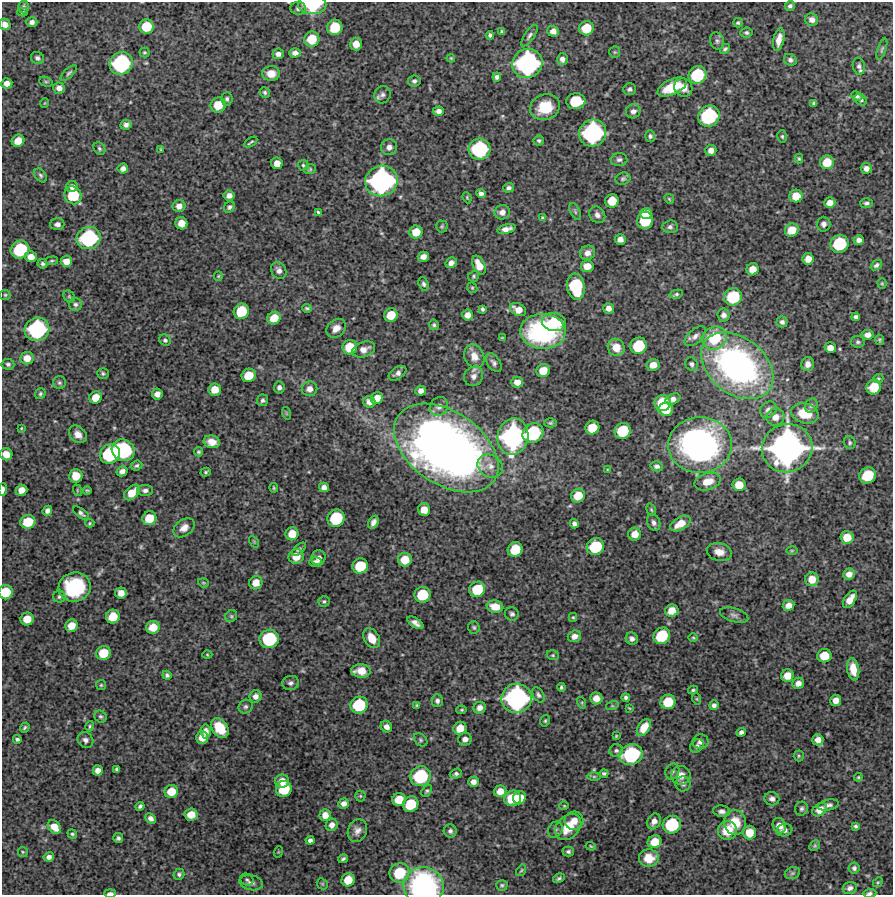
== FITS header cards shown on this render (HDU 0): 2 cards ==
NAXIS1  =                  891 /Length X axis
NAXIS2  =                  893 /Length Y axis

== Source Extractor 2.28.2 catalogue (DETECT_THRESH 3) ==
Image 891 x 893 px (HDU 0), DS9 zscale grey, 1 PNG px = 1 image px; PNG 895 x 897 px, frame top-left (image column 1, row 893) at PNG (2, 2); each listed source drawn as its Kron ellipse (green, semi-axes under 4 px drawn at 4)
Background 4200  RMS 220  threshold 669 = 3 sigma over >= 5 px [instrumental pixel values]
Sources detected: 423; all 423 listed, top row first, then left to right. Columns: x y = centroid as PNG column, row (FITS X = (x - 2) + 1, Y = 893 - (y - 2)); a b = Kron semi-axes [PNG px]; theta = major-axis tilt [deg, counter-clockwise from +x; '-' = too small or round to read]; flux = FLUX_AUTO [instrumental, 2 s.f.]
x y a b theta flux
312 5 14 9 -1 8.5e+05
790 6 5 4 - 3.5e+04
24 7 6 5 - 3.2e+04
298 8 8 6 -6 4.8e+04
23 12 5 4 - 2.1e+04
812 20 6 6 - 7.5e+04
32 22 5 5 - 5.4e+04
738 23 5 4 - 2.4e+04
5 24 6 5 - 9.3e+04
147 26 7 7 - 4.0e+05
335 27 8 7 - 4.5e+05
586 28 7 7 - 3.5e+05
553 31 6 5 - 9.1e+04
502 32 4 3 - 2.6e+04
746 33 6 5 - 2.9e+04
490 35 4 4 - 3.2e+04
529 36 12 4 55 4.6e+04
312 39 8 7 - 3.3e+05
779 40 11 5 76 1.2e+05
717 41 9 7 -73 4.2e+04
356 44 6 6 - 1.5e+05
725 49 6 4 43 3.2e+04
882 49 11 3 71 2.6e+04
144 52 5 5 - 1.9e+04
615 52 5 5 - 2.2e+04
295 53 5 4 - 6.8e+04
278 54 6 5 - 6.7e+04
37 58 7 6 - 4.4e+04
451 58 4 3 - 1.5e+04
562 59 6 5 - 6.2e+04
790 60 7 5 -33 4.1e+04
121 63 12 11 - 1.5e+06
527 63 15 14 - 2.7e+06
859 66 8 6 -80 5.4e+04
69 73 10 4 42 3.4e+04
271 73 9 7 -2 1.6e+05
697 75 9 8 - 7.7e+05
497 77 4 4 - 4.6e+04
414 81 6 5 - 4.0e+04
46 82 7 4 -17 2.2e+04
7 83 5 5 - 9.1e+04
672 87 16 7 25 4.1e+05
59 88 6 5 - 7.5e+04
683 88 9 9 - 1.4e+05
630 89 6 5 - 4.2e+04
265 92 5 5 - 2.9e+04
382 95 9 8 - 6.0e+04
857 96 6 4 -25 3.3e+04
227 99 7 5 89 3.8e+04
861 100 6 5 - 3.9e+04
576 101 9 8 - 5.7e+05
45 103 5 3 - 1.1e+04
814 103 4 3 - 2.4e+04
218 105 8 7 - 2.9e+05
545 107 15 12 20 4.2e+05
438 111 5 4 - 7.0e+04
633 111 7 7 - 6.8e+04
709 116 11 10 - 1.2e+06
126 125 6 5 - 5.0e+04
593 133 14 13 - 2.1e+06
650 136 5 5 - 3.6e+04
782 136 6 5 - 2.6e+04
539 140 5 5 - 3.0e+04
18 141 6 6 - 1.8e+05
251 142 7 2 33 2.2e+04
389 147 8 8 - 8.8e+04
99 148 7 5 -47 3.1e+04
161 149 4 4 - 1.5e+04
480 149 11 10 - 1.3e+06
711 150 5 5 - 8.9e+04
799 159 5 4 - 2.0e+04
619 160 8 6 3 4.8e+04
827 162 7 7 - 2.6e+05
277 163 6 5 - 1.4e+05
303 165 5 5 - 2.3e+04
866 168 5 5 - 7.5e+04
123 169 5 5 - 6.6e+04
310 169 6 5 - 2.2e+04
41 175 8 5 -51 3.3e+04
623 179 7 6 - 3.4e+04
381 181 16 15 - 3.0e+06
72 186 6 5 - 6.5e+04
509 188 5 4 - 4.2e+04
481 194 5 4 - 4.2e+04
73 195 9 8 - 5.4e+05
229 195 5 5 - 7.8e+04
796 196 6 6 - 2.1e+05
467 198 6 3 -67 1.7e+04
669 199 5 4 - 1.8e+04
612 201 7 6 - 2.9e+05
830 203 6 5 - 1.0e+05
866 203 6 5 - 4.0e+04
179 206 6 6 - 9.2e+04
229 207 6 5 - 3.4e+04
575 211 9 5 -64 3.2e+04
502 212 7 7 - 8.2e+04
318 213 4 3 - 2.4e+04
646 214 6 5 - 2.1e+05
597 215 9 7 -49 7.2e+04
542 217 4 3 - 1.4e+04
645 220 9 8 - 5.5e+05
182 223 6 6 - 1.6e+05
57 224 7 6 - 6.0e+04
824 224 7 7 - 5.6e+04
442 226 6 6 - 2.4e+04
670 227 7 6 - 4.5e+04
506 229 9 4 14 8.8e+04
792 230 7 6 - 2.2e+05
416 232 6 6 - 2.4e+05
89 238 12 11 - 1.5e+06
620 239 5 5 - 8.6e+04
859 240 5 5 - 6.5e+04
839 244 9 8 - 8.0e+05
20 250 9 9 - 8.1e+05
587 253 8 7 - 8.6e+04
31 257 6 5 - 1.3e+05
423 257 5 5 - 8.6e+04
808 259 6 5 - 1.3e+05
52 261 6 3 8 1.9e+04
66 261 6 5 - 1.3e+05
451 263 6 5 - 6.4e+04
42 264 5 4 - 3.3e+04
479 265 10 5 -65 1.9e+05
876 265 6 4 38 3.9e+04
587 266 6 6 - 1.7e+05
753 269 6 6 - 1.4e+05
279 270 8 7 - 7.1e+04
218 276 5 4 - 1.7e+04
474 276 6 5 - 2.6e+04
882 283 5 4 - 1.7e+04
424 284 7 5 -70 3.8e+04
576 287 13 9 -81 1.0e+06
472 288 5 4 - 2.1e+04
676 294 7 4 13 2.6e+04
5 295 5 5 - 2.2e+04
69 296 6 5 - 2.2e+04
733 297 9 8 - 7.1e+05
75 304 6 6 - 4.3e+04
307 308 5 3 - 2.3e+04
608 308 5 5 - 7.7e+04
482 309 4 3 - 2.9e+04
518 310 8 6 -27 1.4e+05
241 311 8 7 - 4.7e+05
391 315 7 6 - 2.8e+05
467 315 5 5 - 9.4e+04
724 315 6 6 - 6.4e+04
856 317 4 4 - 4.1e+04
274 318 7 6 - 2.3e+05
554 322 12 9 -10 5.0e+05
782 322 5 5 - 4.5e+04
434 325 5 4 - 2.4e+04
336 328 11 8 41 1.2e+05
37 329 12 11 - 1.7e+06
543 331 22 17 -2 2.1e+06
868 335 6 5 - 8.6e+04
695 336 13 6 42 7.9e+04
502 338 4 3 - 1.6e+04
714 338 12 11 - 6.3e+05
165 340 6 5 - 3.1e+04
880 340 5 4 - 2.5e+04
858 342 7 6 - 3.2e+04
639 346 8 8 - 5.9e+05
350 347 7 7 - 3.4e+05
616 347 9 8 - 1.8e+05
830 348 6 5 - 1.1e+05
364 349 12 7 20 1.1e+05
474 356 12 9 -66 1.4e+05
27 358 7 6 - 1.5e+05
494 363 10 6 -56 4.6e+04
8 364 6 5 - 3.4e+04
692 364 7 6 - 4.2e+04
808 364 7 6 - 8.3e+04
653 365 6 6 - 1.4e+05
737 366 40 28 -38 5.0e+06
543 371 7 6 - 2.0e+05
398 373 10 6 34 6.4e+04
103 374 6 5 - 2.9e+04
249 375 7 6 - 2.7e+05
474 376 10 9 - 8.0e+04
878 379 5 4 - 2.1e+04
517 382 6 5 - 1.2e+05
59 383 6 6 - 3.2e+04
279 387 6 5 - 4.5e+04
874 387 7 7 - 3.3e+05
309 389 8 7 - 9.7e+04
215 390 6 6 - 1.7e+05
421 391 5 5 - 7.4e+04
40 394 6 5 - 2.8e+04
157 394 5 5 - 8.8e+04
96 397 6 6 - 2.0e+05
377 398 6 6 - 1.6e+05
673 399 8 5 25 7.4e+04
263 400 6 5 - 3.5e+04
369 402 6 5 - 6.6e+04
663 403 8 8 - 5.7e+05
439 406 10 8 48 7.4e+04
811 406 7 6 - 3.8e+04
666 409 7 7 - 2.7e+05
768 410 9 7 44 7.5e+04
286 413 6 4 -72 1.9e+04
805 413 14 10 -15 3.4e+05
775 417 9 8 - 1.3e+05
550 423 6 4 0 2.3e+04
21 428 3 3 - 1.3e+04
592 428 7 6 - 3.1e+05
623 431 8 7 - 5.4e+05
533 433 11 9 33 9.3e+05
78 434 10 7 -44 1.1e+05
513 437 18 15 78 2.8e+06
212 442 8 6 -12 1.4e+05
850 443 6 6 - 3.0e+04
700 445 32 28 3 4.5e+06
446 448 58 36 -34 1.3e+07
787 448 25 24 - 6.0e+06
123 450 11 10 - 1.3e+06
199 452 4 4 - 2.5e+04
6 454 6 6 - 1.6e+05
110 454 10 9 - 1.0e+06
136 466 6 5 - 3.4e+04
490 466 13 11 -30 1.4e+05
657 466 6 5 - 4.1e+04
607 470 4 2 - 1.1e+04
122 471 5 5 - 6.3e+04
206 472 5 4 - 2.3e+04
868 475 8 7 - 5.1e+05
76 476 7 6 - 2.3e+05
707 482 13 8 17 1.9e+05
739 485 6 6 - 2.1e+05
324 487 5 5 - 6.9e+04
274 488 5 3 - 1.9e+04
3 489 6 3 86 5.7e+04
21 490 6 5 - 1.2e+05
77 490 6 3 -72 1.4e+04
87 490 4 3 - 2.0e+04
145 490 8 5 -1 5.4e+04
132 493 9 6 42 2.2e+05
578 496 7 6 - 2.7e+05
424 510 6 6 - 1.7e+05
651 510 6 4 -69 2.2e+04
47 511 5 4 - 5.7e+04
81 513 9 4 -37 4.0e+04
149 518 7 6 - 2.8e+05
336 518 9 8 - 7.3e+05
28 522 7 7 - 3.7e+05
373 522 7 4 59 6.5e+04
90 523 5 4 - 1.8e+04
654 523 9 6 -67 5.5e+04
574 524 5 4 - 4.9e+04
680 524 11 6 31 2.0e+05
184 528 12 8 38 1.1e+05
292 534 6 6 - 1.9e+05
635 534 6 6 - 1.5e+05
847 537 6 6 - 2.0e+05
254 542 6 4 -57 1.7e+04
595 547 9 8 - 6.7e+05
299 549 8 4 43 3.5e+04
515 549 8 7 - 3.8e+05
792 550 5 3 - 1.6e+04
719 552 12 9 -13 1.4e+05
296 557 7 7 - 2.0e+05
319 558 7 7 - 7.3e+04
405 560 7 7 - 2.6e+05
316 562 6 5 - 5.5e+04
360 566 8 7 - 4.7e+05
849 574 6 5 - 9.2e+04
812 579 7 6 - 1.8e+05
203 583 5 4 - 1.7e+04
256 583 7 6 - 1.6e+05
75 587 16 14 16 9.8e+05
477 589 8 7 - 4.7e+05
6 592 7 7 - 3.4e+05
121 593 6 5 - 1.2e+05
422 595 8 7 - 4.9e+05
59 597 6 6 - 3.0e+04
850 599 10 5 56 1.5e+05
324 601 6 5 - 2.6e+04
788 605 6 5 - 1.1e+05
495 607 8 6 -10 1.9e+05
672 611 7 6 - 1.9e+05
512 614 7 6 - 3.6e+04
734 615 14 6 -17 5.7e+04
113 616 7 6 - 2.9e+05
231 616 6 5 - 2.4e+04
573 617 4 4 - 1.7e+04
27 619 6 6 - 1.9e+05
415 623 9 4 -34 7.6e+04
71 626 6 6 - 1.8e+05
153 627 7 6 - 2.3e+05
474 627 6 5 - 2.6e+04
574 636 7 5 19 8.6e+04
662 636 9 8 - 6.2e+05
372 638 11 7 -59 2.2e+05
693 638 5 3 - 1.5e+04
269 639 10 9 - 9.2e+05
632 639 6 6 - 5.7e+04
103 653 7 7 - 3.3e+05
207 655 5 3 - 1.4e+04
553 655 6 4 -20 2.2e+04
824 656 7 6 - 2.9e+05
853 669 11 6 -80 2.0e+05
361 671 10 6 -1 1.9e+05
167 675 4 4 - 3.0e+04
787 675 6 6 - 1.6e+05
291 683 8 7 - 4.8e+04
798 683 6 5 - 9.1e+04
101 685 5 5 - 2.0e+04
561 687 4 3 - 2.5e+04
693 690 5 3 - 2.3e+04
538 695 8 5 -62 3.8e+04
256 696 6 6 - 7.6e+04
626 697 4 4 - 3.3e+04
517 698 15 14 - 2.7e+06
596 698 6 6 - 1.1e+05
697 699 6 3 -71 1.5e+04
836 700 6 5 - 1.2e+05
437 701 6 5 - 4.5e+04
668 702 7 7 - 4.0e+05
582 703 6 4 -73 1.7e+04
359 705 9 8 - 6.9e+05
417 705 4 3 - 2.1e+04
714 705 5 4 - 4.4e+04
612 706 6 4 17 2.2e+04
246 707 7 6 - 3.9e+04
480 708 6 6 - 7.6e+04
629 708 3 2 - 1.3e+04
462 710 5 4 - 2.0e+04
101 717 6 5 - 2.9e+04
545 721 6 4 75 2.3e+04
90 726 5 3 - 2.0e+04
386 727 6 5 - 7.8e+04
644 727 9 6 58 1.9e+05
25 728 5 3 - 2.7e+04
220 728 11 7 -54 4.0e+05
460 728 7 6 - 2.0e+05
206 731 7 5 -84 7.4e+04
741 732 4 4 - 4.4e+04
616 736 3 3 - 1.5e+04
202 738 6 6 - 1.4e+05
17 739 4 3 - 3.1e+04
465 739 7 6 - 7.3e+04
85 740 8 7 - 6.3e+04
420 740 8 5 -43 2.9e+04
818 740 5 5 - 1.0e+05
701 742 8 7 - 6.9e+04
697 746 7 6 - 4.4e+04
616 750 7 6 - 3.6e+04
631 755 12 10 22 1.2e+06
799 756 5 5 - 2.1e+04
117 769 4 3 - 2.5e+04
98 770 5 5 - 9.1e+04
672 772 8 6 65 4.2e+04
604 773 4 3 - 2.6e+04
456 774 6 5 - 4.1e+04
681 775 9 9 - 1.3e+05
420 776 10 9 - 9.5e+05
594 777 6 4 0 2.3e+04
858 777 4 4 - 1.6e+04
282 781 7 6 - 1.6e+05
473 782 5 5 - 7.9e+04
683 784 7 7 - 5.1e+04
284 789 8 7 - 4.7e+05
171 791 7 6 - 2.5e+05
427 791 6 4 51 2.6e+04
500 791 6 6 - 1.4e+05
360 796 5 5 - 2.0e+04
513 798 8 7 - 4.4e+05
519 798 7 6 - 2.3e+05
772 799 7 7 - 5.9e+04
399 800 7 6 - 2.4e+05
344 804 5 5 - 7.4e+04
411 804 8 7 - 4.7e+05
828 805 11 5 11 4.7e+04
140 806 4 3 - 3.5e+04
564 806 5 4 - 1.6e+04
801 809 7 6 - 3.5e+04
820 810 8 6 38 1.2e+05
722 811 8 5 -8 5.7e+04
191 815 6 6 - 1.8e+05
325 815 6 5 - 1.2e+05
151 818 6 4 -42 6.0e+04
574 821 9 9 - 1.5e+05
654 821 8 6 61 8.7e+04
735 823 12 11 - 3.3e+05
332 825 6 5 - 8.2e+04
672 825 9 8 - 7.7e+05
779 826 8 6 -67 1.2e+05
855 826 4 3 - 2.6e+04
54 827 7 5 -47 1.6e+05
568 827 15 11 45 3.7e+05
555 830 8 7 - 4.2e+04
727 830 9 9 - 2.7e+05
785 830 8 6 14 5.8e+04
357 831 11 9 66 9.1e+04
450 831 6 6 - 4.4e+04
749 833 7 6 - 2.2e+05
72 834 5 4 - 2.5e+04
118 838 5 5 - 3.6e+04
310 840 4 4 - 4.7e+04
655 842 7 6 - 2.4e+05
591 846 5 4 - 1.7e+04
815 846 6 5 - 2.2e+04
23 852 5 5 - 1.9e+04
278 852 6 3 71 1.4e+04
568 852 5 5 - 3.3e+04
49 857 5 4 - 6.0e+04
649 858 10 8 3 2.4e+05
343 859 5 3 - 3.0e+04
854 868 5 5 - 3.9e+04
521 870 6 3 56 1.8e+04
399 873 10 9 - 5.9e+05
792 873 8 6 21 3.1e+04
179 874 5 5 - 3.3e+04
559 878 6 3 31 2.9e+04
247 880 7 5 -27 2.7e+04
348 880 7 6 - 2.4e+05
878 882 5 4 - 1.7e+04
251 883 12 7 -11 7.4e+04
322 884 6 5 - 1.9e+04
502 885 6 5 - 2.7e+04
424 886 20 19 - 2.7e+06
850 888 7 6 - 5.4e+04
110 893 6 3 0 4.8e+04
870 893 7 4 4 3.3e+04
At the frame edge (FLAGS 8, measured only in part): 8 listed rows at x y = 312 5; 5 24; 6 454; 3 489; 6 592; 424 886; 110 893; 870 893